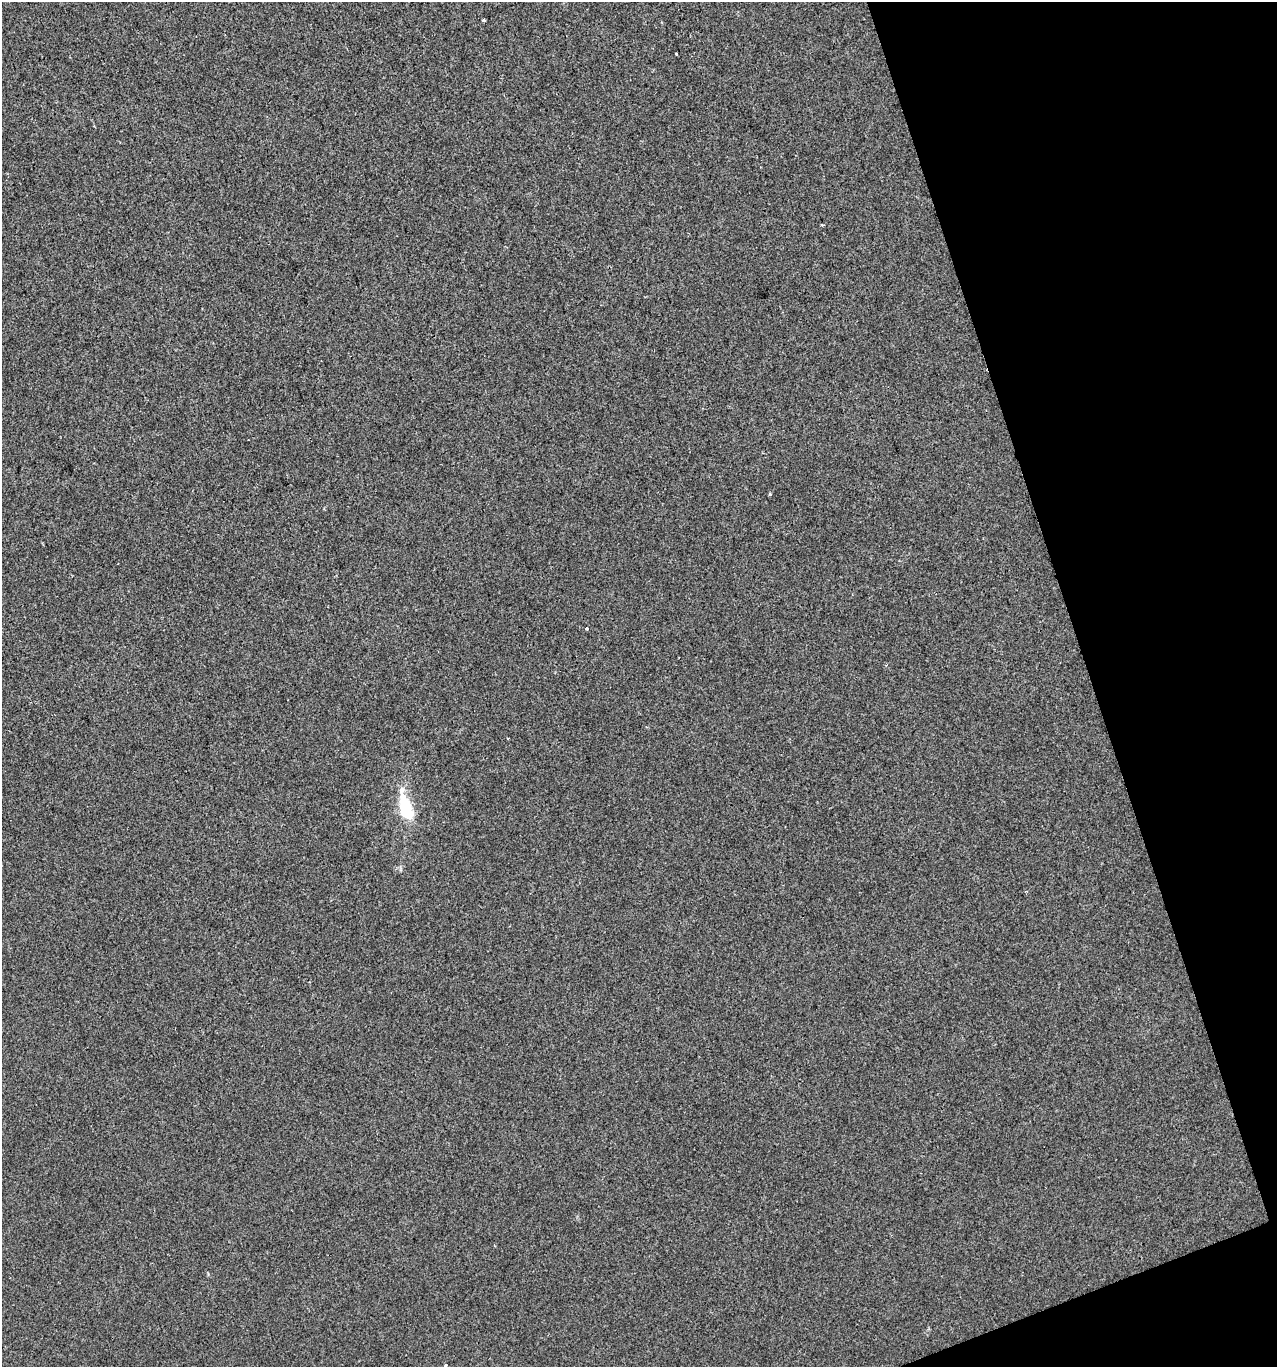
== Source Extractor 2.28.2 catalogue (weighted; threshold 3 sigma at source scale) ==
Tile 12 of 4 x 4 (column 4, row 3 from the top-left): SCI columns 3949-5223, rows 1366-2730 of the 5294 x 5460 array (HDU 1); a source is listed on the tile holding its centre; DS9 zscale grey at full resolution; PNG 1279 x 1369 px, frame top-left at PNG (2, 2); no overlay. Shown black and unused: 16% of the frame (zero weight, under 2 of 3 exposures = <1% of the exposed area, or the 3 px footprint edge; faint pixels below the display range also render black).
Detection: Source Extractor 2.28.2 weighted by HDU 2 'WHT'; one run over the whole footprint, this tile lists its part. Background 9.07e-04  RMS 0.0047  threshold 0.0212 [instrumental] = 3 sigma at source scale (4.5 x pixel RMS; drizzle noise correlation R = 1.50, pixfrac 1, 0.0396/0.0396 arcsec/px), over >= 5 px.
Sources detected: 7; all 7 listed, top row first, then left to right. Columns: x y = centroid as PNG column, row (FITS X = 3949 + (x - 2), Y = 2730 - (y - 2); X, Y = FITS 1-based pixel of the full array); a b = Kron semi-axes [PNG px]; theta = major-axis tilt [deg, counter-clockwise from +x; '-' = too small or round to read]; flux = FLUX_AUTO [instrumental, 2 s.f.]
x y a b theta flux
484 20 4 3 - 0.53
676 54 3 2 - 0.75
822 225 4 2 - 0.45
770 494 3 3 - 0.5
587 628 3 3 - 12
406 808 31 13 -76 20
445 1366 3 3 - 3.5
Isophote crosses this tile's border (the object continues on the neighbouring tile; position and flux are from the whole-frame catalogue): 1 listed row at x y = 445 1366